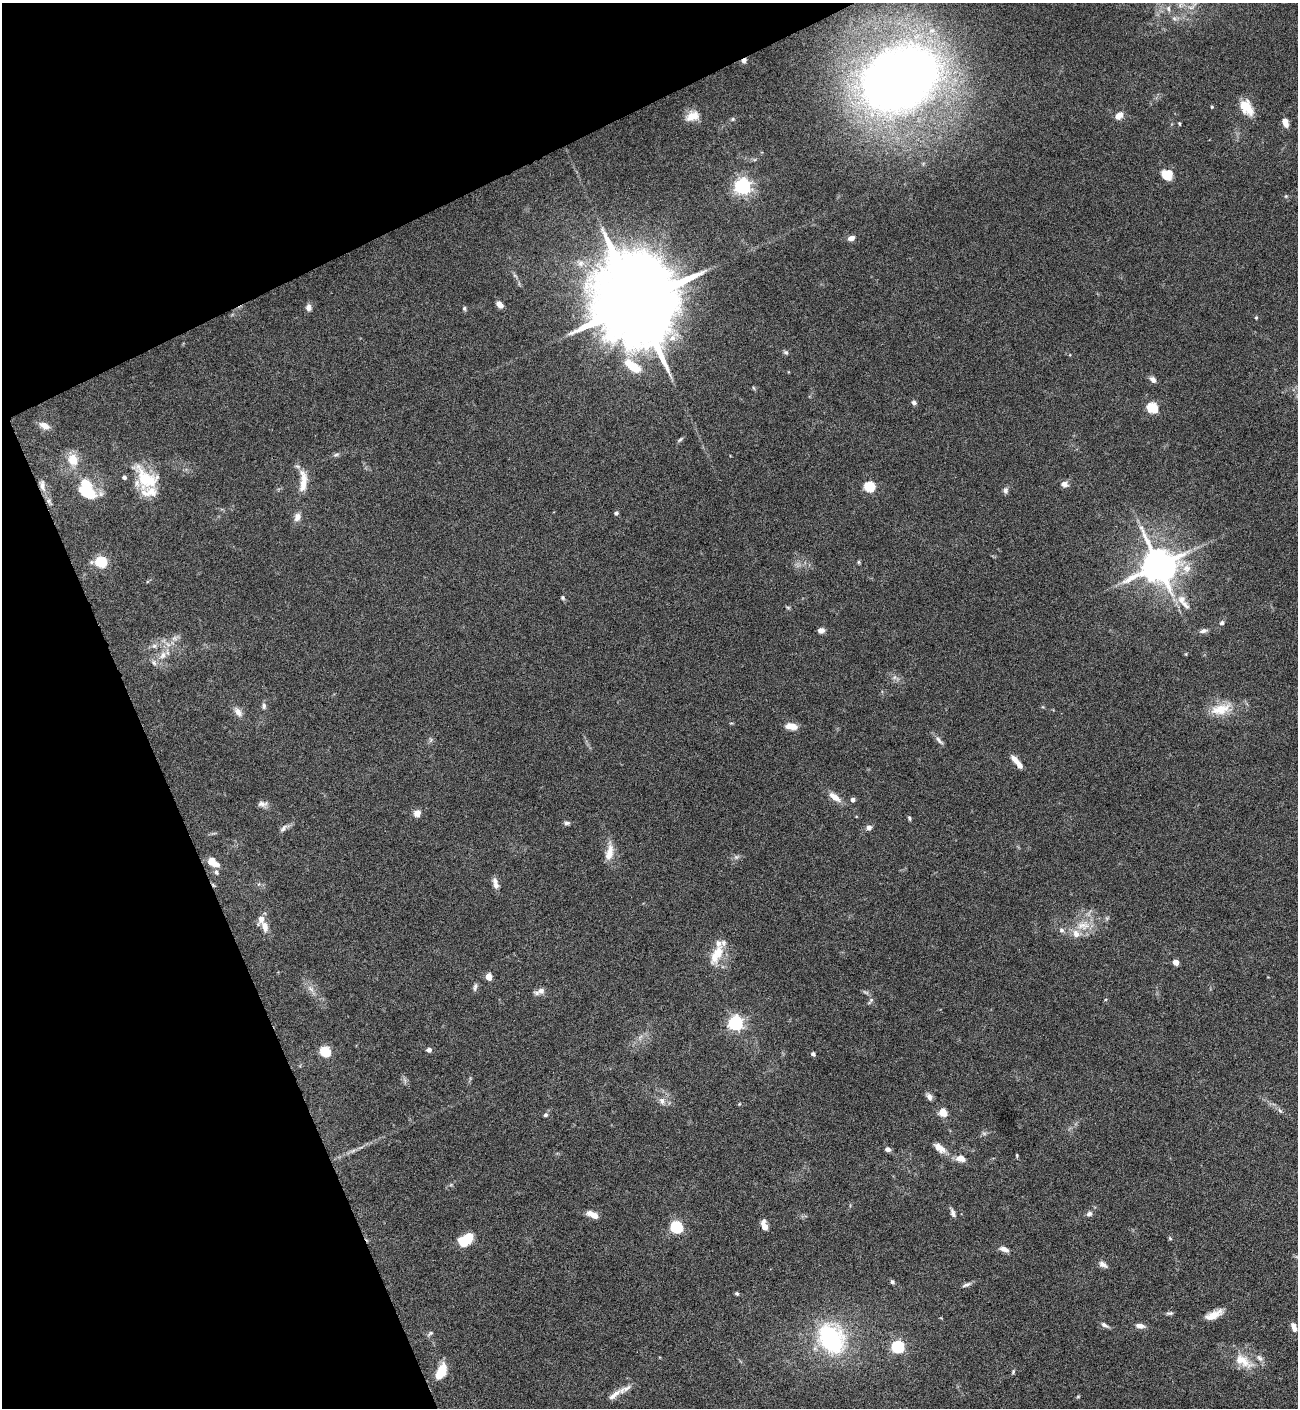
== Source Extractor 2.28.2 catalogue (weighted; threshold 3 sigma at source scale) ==
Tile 5 of 4 x 4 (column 1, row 2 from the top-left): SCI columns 151-1446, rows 2815-4220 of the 5617 x 5627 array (HDU 1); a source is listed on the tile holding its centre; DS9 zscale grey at full resolution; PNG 1300 x 1410 px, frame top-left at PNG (2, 3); no overlay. Shown black and unused: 22% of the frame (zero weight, under 4 of 8 exposures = <1% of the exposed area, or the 3 px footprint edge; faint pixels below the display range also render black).
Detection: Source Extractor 2.28.2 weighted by HDU 2 'WHT'; one run over the whole footprint, this tile lists its part. Background 0.0778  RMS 0.0045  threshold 0.0184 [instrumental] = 3 sigma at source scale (4.09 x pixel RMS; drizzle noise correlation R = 1.36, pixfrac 0.8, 0.05/0.05 arcsec/px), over >= 5 px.
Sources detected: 131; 1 cosmic-ray / hot-pixel residue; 1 long thin detection or spike segment (spike, bleed or trail) — not listed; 11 inside a brighter listed object's ellipse — not listed separately; the other 118 listed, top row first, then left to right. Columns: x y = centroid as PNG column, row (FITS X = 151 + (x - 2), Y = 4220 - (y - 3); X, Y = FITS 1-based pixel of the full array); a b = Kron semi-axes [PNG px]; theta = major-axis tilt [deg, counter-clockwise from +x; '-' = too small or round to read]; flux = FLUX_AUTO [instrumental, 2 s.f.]
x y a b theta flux
1168 8 8 6 -88 1.2
1174 18 6 5 - 0.97
899 79 51 36 27 540
1212 107 4 3 - 0.48
1247 107 19 12 -58 7.4
692 116 17 12 23 5.1
1119 116 10 7 45 2.9
733 119 5 4 - 0.54
1285 122 8 5 -72 3.9
1179 124 5 3 - 0.39
1167 174 10 9 - 8
742 186 6 6 - 150
1286 196 6 3 72 0.4
851 238 8 6 13 2
636 302 25 19 -68 9200
499 304 7 5 -48 3.2
308 307 9 7 -85 1.6
464 308 6 5 - 0.66
1256 318 4 4 - 0.46
786 352 7 5 -46 0.81
633 366 19 8 -36 12
1153 380 8 6 -49 1.7
754 388 6 3 -69 0.48
914 402 6 5 - 1.1
1152 408 5 5 - 33
44 426 13 7 -22 3.1
680 439 7 4 52 0.71
336 455 9 4 11 0.89
73 460 13 11 -73 6.8
147 479 32 21 -40 18
303 481 31 9 88 6.5
1064 484 9 7 -25 1.9
42 485 18 7 -76 2.7
869 487 5 5 - 30
1005 490 8 6 -86 1.3
87 491 19 12 -54 22
616 513 4 4 - 0.97
297 517 11 8 72 2.3
101 562 6 6 - 23
859 562 6 4 90 0.51
1159 565 10 10 - 1100
1187 568 12 12 - 4.5
563 598 6 5 - 0.67
1181 600 14 12 -54 4.7
788 608 6 4 -20 0.55
1222 623 6 5 - 1
821 630 7 6 - 2
1203 631 9 6 12 1.5
154 646 7 6 - 1.2
163 655 12 7 68 3
154 663 8 6 -68 1.2
264 706 8 6 76 1.2
1220 709 30 14 16 9.7
238 712 12 7 -53 2.6
791 726 14 7 -10 4.1
939 740 15 5 -48 1.6
1014 759 10 6 -49 3.1
834 797 17 8 -36 3.8
853 800 4 4 - 1.5
262 804 14 7 0 1.8
417 813 9 8 - 2.3
909 818 7 4 -76 0.65
567 823 8 5 0 1
869 828 6 6 - 1.6
283 829 12 6 54 1.5
609 853 22 9 77 5.2
736 857 6 5 - 0.9
212 862 10 6 -34 7.8
216 872 7 5 -78 1.2
495 881 10 8 -61 1.8
265 926 12 7 -78 3.5
1083 926 20 10 -1 6.4
1061 930 7 6 - 1.1
717 952 17 15 57 7.1
1176 962 4 4 - 4.3
489 977 5 4 - 6.7
475 987 11 5 80 1.1
311 989 10 5 -36 1.6
541 991 11 7 16 2.1
870 1001 11 4 56 0.86
735 1023 6 6 - 110
429 1050 6 5 - 1.4
325 1051 6 5 - 31
813 1054 4 4 - 1.2
929 1097 9 6 -62 1.7
662 1101 10 7 -57 2.1
1280 1111 8 4 -54 0.88
943 1112 5 5 - 11
545 1115 6 5 - 0.75
940 1148 17 8 -37 4
888 1149 5 4 - 1.8
1017 1155 6 3 -82 0.43
961 1159 11 7 -13 3.1
953 1213 12 5 -71 1.4
1089 1214 8 6 18 1.3
592 1215 14 6 -25 3.5
764 1226 8 4 -73 5.7
676 1227 6 5 - 51
1170 1238 5 5 - 0.49
466 1240 16 10 33 12
1004 1249 12 6 -21 2.3
1103 1264 12 7 -31 1.8
892 1282 5 5 - 0.78
966 1285 13 4 23 1.3
737 1293 5 4 - 0.65
1170 1313 9 4 6 0.82
1214 1315 23 8 24 5
1104 1325 10 5 -31 1.4
1140 1326 11 6 -11 2.2
1294 1327 10 6 -73 2.4
430 1333 9 5 39 0.84
831 1338 30 21 -58 53
898 1347 6 5 - 58
1243 1361 29 13 -30 9.1
441 1372 17 9 59 10
1013 1372 7 4 64 0.6
614 1395 23 6 39 3.2
1078 1397 6 4 1 0.4
Overlapping masked pixels (flux is a lower limit): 1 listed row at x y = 42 485